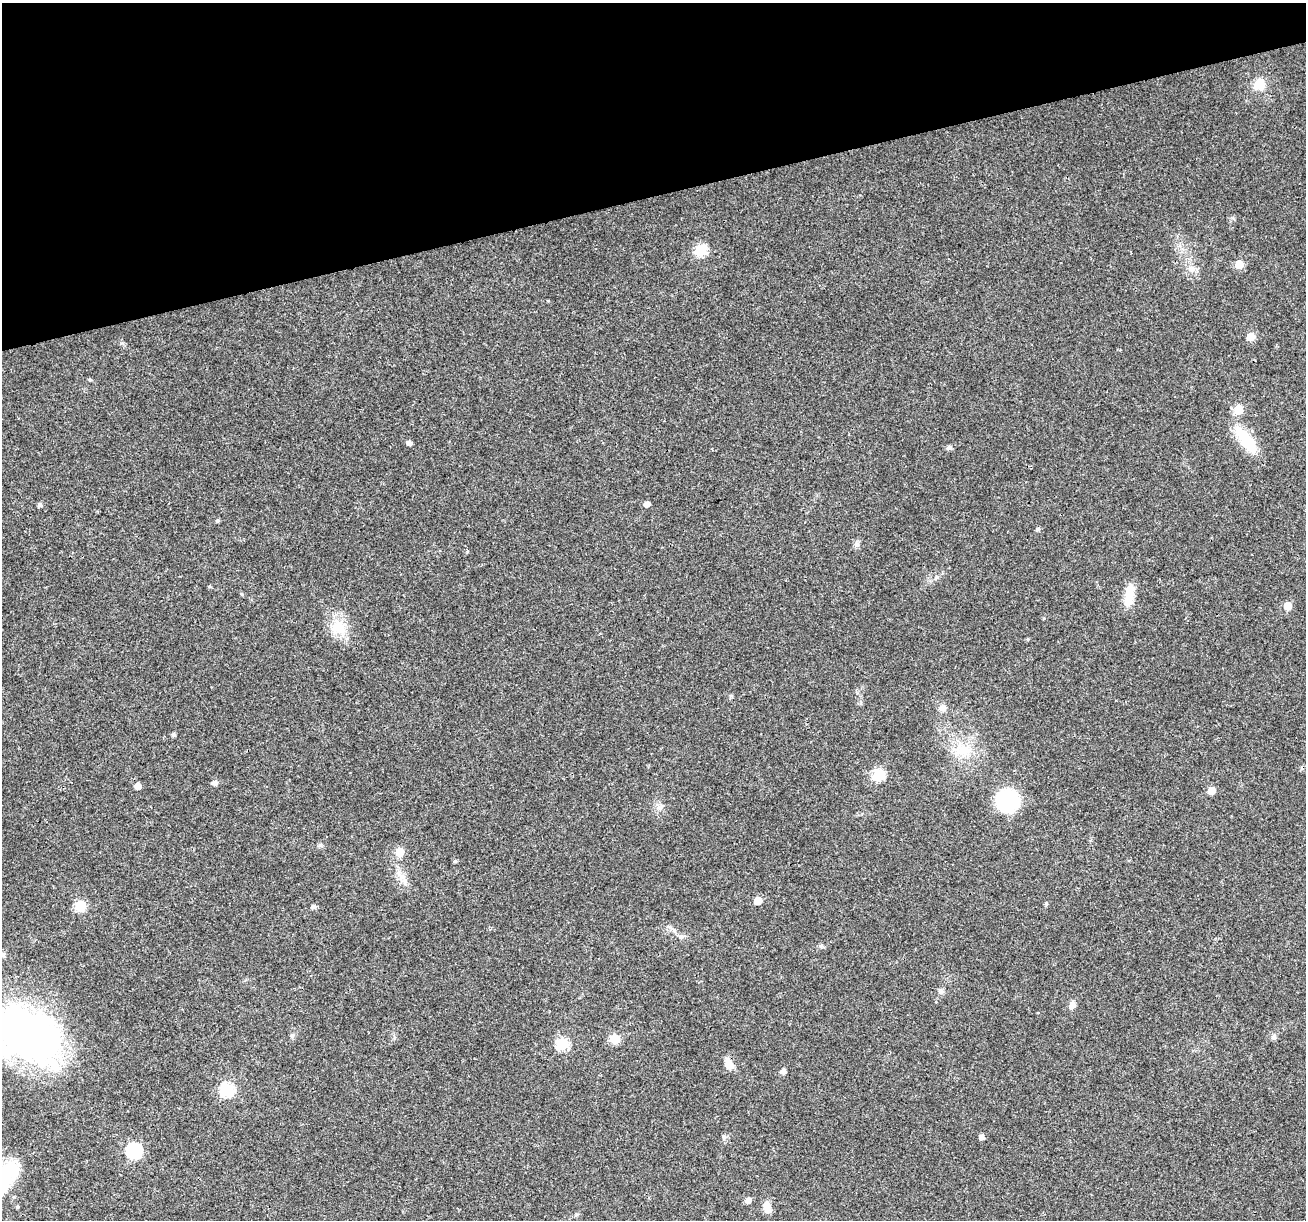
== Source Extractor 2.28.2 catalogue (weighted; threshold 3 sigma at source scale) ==
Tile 3 of 4 x 4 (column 3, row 1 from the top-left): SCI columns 2612-3915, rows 3757-4974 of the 5220 x 5027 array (HDU 1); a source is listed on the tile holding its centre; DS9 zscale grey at full resolution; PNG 1308 x 1222 px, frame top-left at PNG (2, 3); no overlay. Shown black and unused: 16% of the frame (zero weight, under 3 of 4 exposures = <1% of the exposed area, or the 3 px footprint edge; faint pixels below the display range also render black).
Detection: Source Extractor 2.28.2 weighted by HDU 2 'WHT'; one run over the whole footprint, this tile lists its part. Background 0.0215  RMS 0.003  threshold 0.0133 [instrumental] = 3 sigma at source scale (4.5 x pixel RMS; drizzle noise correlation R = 1.50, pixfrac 1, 0.0396/0.0396 arcsec/px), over >= 5 px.
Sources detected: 54; all 54 listed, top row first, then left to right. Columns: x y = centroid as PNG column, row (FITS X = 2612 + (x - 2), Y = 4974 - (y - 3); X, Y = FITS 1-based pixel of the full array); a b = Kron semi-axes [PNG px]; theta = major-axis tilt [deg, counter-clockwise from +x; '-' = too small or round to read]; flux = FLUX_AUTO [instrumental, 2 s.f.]
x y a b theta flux
1259 84 14 12 46 4.3
701 250 6 6 - 24
1239 264 5 5 - 6.8
1191 269 9 8 - 1.6
1251 337 5 5 - 5.7
90 379 6 3 -8 0.36
1238 409 6 5 - 10
1247 440 37 14 -52 11
409 442 5 4 - 1.2
949 447 5 5 - 0.95
40 504 5 5 - 0.8
646 504 5 5 - 1.9
217 521 4 4 - 0.47
1038 529 4 4 - 0.81
857 544 8 7 - 0.9
209 586 4 4 - 0.36
242 594 5 4 - 0.41
1129 595 29 10 80 5.1
1287 606 5 5 - 5.3
338 627 23 21 -32 7.4
942 708 10 8 45 1.5
173 734 4 4 - 0.67
963 750 25 19 -21 8.8
879 774 6 6 - 23
214 783 7 6 - 1
138 786 5 5 - 2.6
1211 791 5 5 - 4.3
1008 801 22 21 - 22
659 807 11 6 10 1.2
400 852 6 5 - 8.5
455 861 5 4 - 0.48
401 877 11 8 -9 1.9
758 901 5 5 - 5.5
1046 903 5 4 - 0.36
81 905 6 6 - 19
313 907 5 4 - 0.92
674 930 13 6 -46 1.5
3 955 7 7 - 1
941 991 7 6 - 1
1072 1005 10 7 70 1.6
28 1035 80 57 -34 110
292 1035 6 4 0 0.49
1274 1037 8 6 81 0.77
615 1039 6 5 - 13
562 1044 6 6 - 26
728 1064 15 8 -70 2.6
783 1071 5 5 - 1.6
227 1090 6 6 - 38
724 1137 6 5 - 0.59
981 1137 5 5 - 1.1
134 1151 7 7 - 52
748 1200 5 5 - 1.8
18 1207 5 4 - 0.38
767 1208 16 8 -71 2.3
Overlapping masked pixels (flux is a lower limit): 1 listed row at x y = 728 1064
Isophote crosses this tile's border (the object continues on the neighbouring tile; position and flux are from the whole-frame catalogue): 2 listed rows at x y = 3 955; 28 1035
Unlisted compact peaks at least as high as the median listed source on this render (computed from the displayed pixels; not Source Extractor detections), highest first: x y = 121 343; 320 845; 731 696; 467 552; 937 577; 821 946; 1028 639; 1232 218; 1044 618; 548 301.